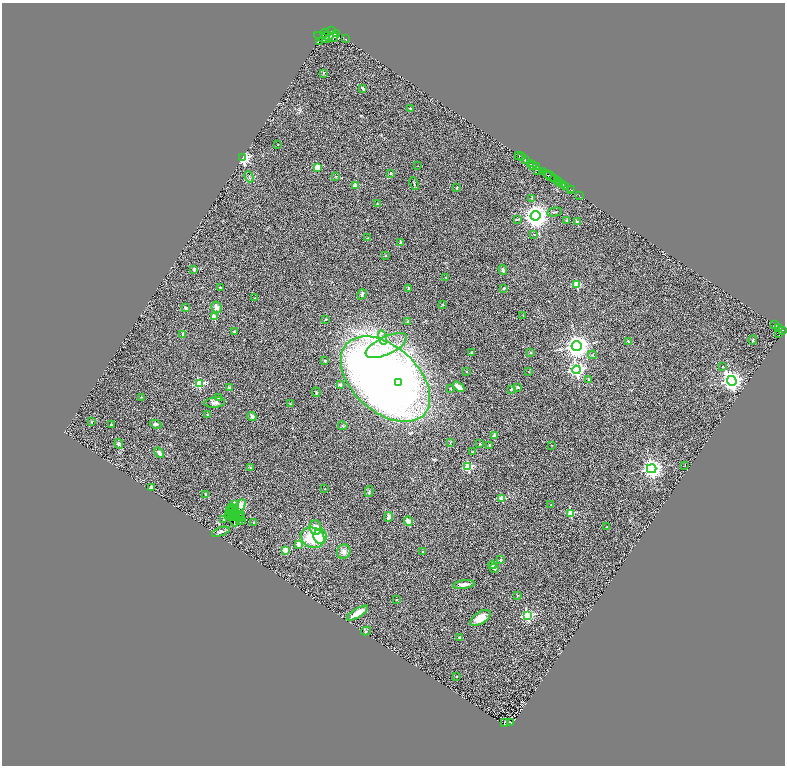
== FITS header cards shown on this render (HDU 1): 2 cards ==
NAXIS1  =                 1566
NAXIS2  =                 1527

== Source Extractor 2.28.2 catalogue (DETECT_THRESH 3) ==
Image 1566 x 1527 px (HDU 1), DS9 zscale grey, zoomed out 1/2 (1 PNG px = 2 x 2 image px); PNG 787 x 768 px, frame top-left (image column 2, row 1526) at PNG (2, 3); each listed source drawn as its Kron ellipse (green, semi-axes under 4 px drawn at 4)
Background 0.476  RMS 0.23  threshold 0.7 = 3 sigma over >= 5 px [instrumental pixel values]
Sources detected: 194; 25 cannot appear on this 1/2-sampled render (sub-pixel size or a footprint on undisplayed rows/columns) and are neither listed nor drawn; the other 169 listed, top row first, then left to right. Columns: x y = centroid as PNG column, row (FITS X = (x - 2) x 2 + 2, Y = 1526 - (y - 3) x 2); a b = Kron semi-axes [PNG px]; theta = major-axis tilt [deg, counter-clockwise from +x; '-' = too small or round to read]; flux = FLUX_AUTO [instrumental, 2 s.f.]
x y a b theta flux
331 31 3 1 - 720
325 33 5 3 - 1200
337 33 2 2 - 850
327 36 6 3 2 1000
322 37 9 4 -23 1700
333 37 5 2 - 950
345 39 2 1 - 150
319 41 4 1 - 15
323 73 3 2 - 31
363 89 4 3 - 110
410 108 4 2 - 32
278 145 2 2 - 16
519 156 4 2 - 1300
521 157 2 2 - 630
243 158 3 3 - 8100
525 160 4 2 - 1400
531 164 4 2 - 310
418 166 2 1 - 12
532 166 4 2 - 550
317 167 3 2 - 1000
536 167 4 2 - 830
537 171 4 2 - 180
542 172 3 3 - 730
391 173 2 2 - 170
335 176 3 2 - 29
548 176 3 3 - 1400
550 176 8 2 -35 1600
249 177 6 3 -68 67
554 179 4 2 - 790
557 181 2 2 - 180
559 182 3 1 - 270
414 184 7 2 -70 44
562 184 3 2 - 450
355 185 2 2 - 390
566 186 2 1 - 200
457 188 2 2 - 25
570 189 3 1 - 44
572 190 2 1 - 15
579 195 2 1 - 37
532 199 3 2 - 23
377 204 4 3 - 39
555 212 8 2 11 49
535 216 5 5 - 49000
518 219 4 2 - 41
567 221 2 2 - 200
577 222 2 2 - 310
534 234 3 2 - 32
368 238 2 2 - 24
400 242 3 2 - 53
386 255 2 2 - 53
194 270 3 3 - 84
503 270 5 3 - 97
446 277 2 2 - 48
577 285 3 3 - 1700
220 288 3 2 - 47
409 288 2 2 - 78
504 288 3 2 - 37
362 294 5 3 - 69
255 298 2 2 - 21
443 305 3 2 - 22
216 307 6 5 - 230
186 308 2 2 - 430
523 316 2 2 - 13
214 317 2 2 - 800
326 319 3 2 - 28
408 322 2 2 - 220
774 324 2 1 - 3
779 327 3 2 - 210
782 330 3 3 - 280
234 332 2 2 - 190
779 334 3 2 - 170
183 335 2 2 - 350
383 337 7 4 -77 200
753 340 5 3 - 49
628 341 2 2 - 65
386 346 22 9 25 920
577 346 5 5 - 40000
471 352 2 2 - 32
530 353 3 3 - 50
592 355 4 3 - 51
325 361 2 2 - 140
723 367 2 2 - 65
576 370 4 4 - 9700
529 371 2 2 - 19
467 372 2 2 - 38
385 379 52 32 -42 40000
589 379 2 2 - 100
732 381 5 4 - 26000
399 382 3 3 - 1000
199 384 4 3 - 2600
340 385 2 2 - 410
459 387 6 3 -35 210
518 387 4 3 - 96
229 388 4 3 - 62
451 389 2 2 - 35
512 389 2 2 - 440
316 392 5 3 - 49
141 397 2 2 - 24
218 398 2 2 - 61
215 402 10 5 7 170
291 404 3 3 - 25
208 414 2 2 - 75
252 416 5 3 - 170
92 422 4 3 - 36
111 424 3 2 - 25
156 424 6 3 -24 100
343 426 5 3 - 57
494 436 2 2 - 460
450 442 3 2 - 23
119 444 5 4 - 89
480 444 3 2 - 28
489 445 2 2 - 140
551 445 2 2 - 24
473 452 2 1 - 25
159 453 6 4 -52 130
468 466 3 3 - 3000
685 466 2 2 - 17
250 468 3 3 - 32
652 469 4 4 - 24000
151 488 3 3 - 120
325 489 2 1 - 14
369 492 5 3 - 52
206 494 3 3 - 36
502 498 3 2 - 1100
234 504 3 2 - 900
551 505 2 2 - 46
240 506 7 5 60 390
231 508 2 1 - 17
229 510 2 2 - 22
233 510 5 2 - 7.9
570 513 3 3 - 1400
236 514 4 1 - 43
240 514 2 1 - 12
229 515 4 2 - 18
234 515 3 2 - 40
242 516 4 1 - 39
233 517 2 1 - 27
388 517 5 4 - 170
231 518 2 1 - 19
240 518 3 2 - 27
224 520 4 3 - 33
239 521 2 1 - 20
241 521 2 1 - 47
408 521 4 4 - 220
235 522 4 2 - 67
254 522 2 2 - 69
607 527 3 3 - 29
315 528 7 6 - 450
221 532 9 3 19 100
320 536 7 6 - 390
313 538 12 10 -24 1700
299 544 2 2 - 510
286 550 2 2 - 1100
344 552 7 6 - 180
423 552 2 2 - 92
500 560 2 2 - 180
492 565 4 3 - 78
494 568 4 3 - 97
464 585 11 3 7 220
517 595 3 2 - 15
396 599 3 2 - 30
357 613 12 4 33 680
527 615 4 3 - 5100
480 618 11 6 34 600
366 631 5 3 - 49
459 637 2 2 - 140
457 676 2 2 - 38
511 722 3 2 - 200
504 723 3 2 - 45
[25 sub-pixel or undisplayed-footprint detections neither listed nor drawn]